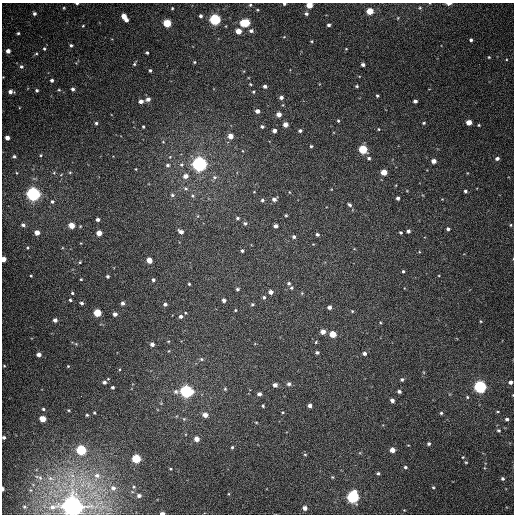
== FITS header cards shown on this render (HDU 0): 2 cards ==
NAXIS1  =                  512
NAXIS2  =                  512

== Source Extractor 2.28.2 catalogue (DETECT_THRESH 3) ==
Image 512 x 512 px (HDU 0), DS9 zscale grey, 1 PNG px = 1 image px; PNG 516 x 516 px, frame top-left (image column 1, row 512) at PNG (2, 3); no overlay
Background 391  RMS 10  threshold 30.2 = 3 sigma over >= 5 px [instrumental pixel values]
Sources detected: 216; all 216 listed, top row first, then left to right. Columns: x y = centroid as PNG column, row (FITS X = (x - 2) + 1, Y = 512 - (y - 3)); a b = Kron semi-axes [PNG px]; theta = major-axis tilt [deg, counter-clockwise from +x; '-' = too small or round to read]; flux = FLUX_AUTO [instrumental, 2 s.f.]
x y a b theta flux
77 4 4 2 - 1000
284 4 3 3 - 1200
449 4 6 3 3 1900
250 5 4 4 - 710
309 5 4 4 - 13000
64 8 3 3 - 560
172 8 3 2 - 680
420 8 4 4 - 730
370 11 5 4 - 14000
34 13 4 4 - 1500
306 14 4 4 - 1600
124 16 5 4 - 7300
201 16 3 3 - 1500
398 18 4 3 - 460
215 19 5 5 - 96000
126 20 3 3 - 3200
167 23 5 5 - 27000
245 23 7 5 0 36000
329 25 3 3 - 1400
83 26 3 3 - 530
238 31 4 4 - 8800
251 31 5 4 - 1900
18 33 3 3 - 930
471 40 4 3 - 1400
312 41 3 3 - 620
71 45 3 3 - 1200
44 49 5 4 - 870
8 51 4 4 - 3400
36 53 4 4 - 810
147 53 3 3 - 1000
489 57 4 4 - 670
194 62 4 3 - 690
134 64 4 3 - 840
363 65 4 3 - 2000
21 67 5 5 - 1600
150 70 3 3 - 1100
52 80 4 3 - 1600
250 84 4 3 - 650
265 86 4 3 - 2000
357 86 4 3 - 930
73 89 3 3 - 1800
37 90 3 3 - 1200
59 90 4 4 - 700
10 91 5 4 - 2900
253 92 4 4 - 830
377 96 4 3 - 820
281 97 4 4 - 2200
148 99 5 4 - 2500
141 101 4 4 - 3100
415 101 4 3 - 2100
257 111 4 4 - 3500
279 114 4 4 - 5300
338 121 4 3 - 860
469 122 4 4 - 7800
96 123 3 3 - 1200
424 123 4 3 - 810
285 125 4 4 - 5200
479 125 4 3 - 670
262 126 4 4 - 1400
143 127 3 3 - 820
379 129 4 3 - 560
274 130 4 4 - 3000
300 131 4 4 - 1500
230 136 4 4 - 6900
7 138 4 4 - 3600
163 142 5 3 - 520
311 146 4 3 - 930
363 149 5 5 - 30000
40 155 4 3 - 560
14 156 4 3 - 970
170 157 4 4 - 580
369 158 5 4 - 1400
497 158 5 4 - 2300
433 161 4 4 - 4400
199 164 5 5 - 320000
167 165 5 5 - 1400
181 165 6 6 - 1700
136 169 3 2 - 480
70 172 5 3 - 630
384 172 4 4 - 11000
17 173 4 3 - 450
54 173 5 4 - 790
185 176 6 5 - 4300
214 177 6 5 - 1500
185 188 6 5 - 1300
465 191 4 4 - 1500
289 192 4 2 - 430
33 194 5 5 - 260000
172 195 5 5 - 1300
398 198 4 3 - 1900
274 199 5 4 - 2700
262 200 4 4 - 1100
52 202 5 5 - 1200
349 205 5 4 - 1600
286 215 3 3 - 720
237 218 4 3 - 1100
98 220 4 4 - 1900
245 223 4 4 - 1200
23 225 6 5 - 1800
72 225 4 4 - 9900
510 225 4 3 - 650
275 226 4 4 - 2400
448 229 4 3 - 1300
408 231 4 4 - 1700
181 232 5 4 - 3100
400 232 4 3 - 1000
37 233 4 4 - 5100
99 233 4 4 - 6900
317 234 4 4 - 1400
294 237 4 4 - 1500
27 247 5 5 - 860
242 251 3 3 - 1200
419 252 4 3 - 550
4 259 4 4 - 6400
149 260 4 4 - 9600
80 262 3 3 - 670
403 271 3 3 - 950
31 276 3 2 - 630
107 276 3 3 - 1100
81 279 3 3 - 660
153 280 4 3 - 1700
289 283 4 4 - 1100
189 284 3 3 - 740
291 288 4 4 - 970
237 289 3 3 - 1100
270 292 4 4 - 3400
72 293 4 4 - 880
264 297 4 4 - 1300
70 300 3 3 - 890
224 300 4 4 - 2200
82 303 4 4 - 1500
123 303 4 4 - 2200
165 304 4 4 - 1800
252 304 4 4 - 890
329 307 4 4 - 2400
235 310 3 2 - 590
352 311 4 3 - 700
97 313 5 4 - 23000
115 314 4 4 - 2500
181 316 4 4 - 2200
55 320 4 4 - 2700
480 321 4 3 - 600
380 322 4 3 - 540
323 332 4 4 - 5300
333 334 5 4 - 14000
168 341 5 3 - 570
316 342 4 3 - 690
76 344 5 4 - 710
152 344 4 4 - 2600
317 353 3 3 - 1200
364 353 4 4 - 2100
39 354 4 4 - 3800
201 359 5 5 - 1100
4 366 4 3 - 510
68 366 4 4 - 620
120 369 4 3 - 580
402 379 4 4 - 1100
104 382 5 4 - 2000
510 382 4 4 - 2400
289 384 5 4 - 1800
275 385 4 4 - 3000
112 387 3 3 - 1400
480 387 5 5 - 150000
225 389 5 5 - 820
186 391 6 5 - 200000
399 391 4 3 - 1800
259 394 4 4 - 2500
81 396 2 2 - 7100
467 397 5 4 - 880
392 401 4 4 - 2900
263 406 4 3 - 880
310 406 4 4 - 2600
43 409 4 3 - 940
68 410 4 4 - 670
283 412 4 3 - 640
498 412 5 3 - 630
94 413 3 3 - 790
441 413 4 4 - 1100
87 415 3 3 - 780
205 415 5 4 - 5300
43 419 4 4 - 12000
184 419 5 5 - 890
507 419 5 4 - 1300
256 422 5 3 - 560
499 430 5 4 - 910
4 437 3 3 - 1600
197 439 4 4 - 5500
429 444 5 4 - 1300
232 447 4 3 - 930
81 450 5 5 - 64000
392 450 4 4 - 5800
305 454 4 3 - 660
463 457 4 4 - 620
136 458 5 5 - 40000
466 462 4 3 - 740
405 467 5 4 - 1200
170 469 4 3 - 600
378 473 4 4 - 1100
72 475 7 4 -19 2200
97 475 8 7 - 3600
332 477 3 3 - 640
40 478 8 6 -42 1900
50 478 9 6 -7 2700
502 478 4 3 - 1200
134 487 5 4 - 1000
433 487 5 4 - 920
113 488 7 6 - 3100
3 489 4 2 - 2600
229 494 5 3 - 670
139 495 5 4 - 2200
353 497 6 5 - 140000
73 506 7 6 - 870000
24 507 4 3 - 550
305 508 4 4 - 3800
404 510 4 4 - 570
162 513 4 2 - 3800
At the frame edge (FLAGS 8, measured only in part): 10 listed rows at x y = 77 4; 284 4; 449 4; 309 5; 4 259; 510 382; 4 437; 3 489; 73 506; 162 513